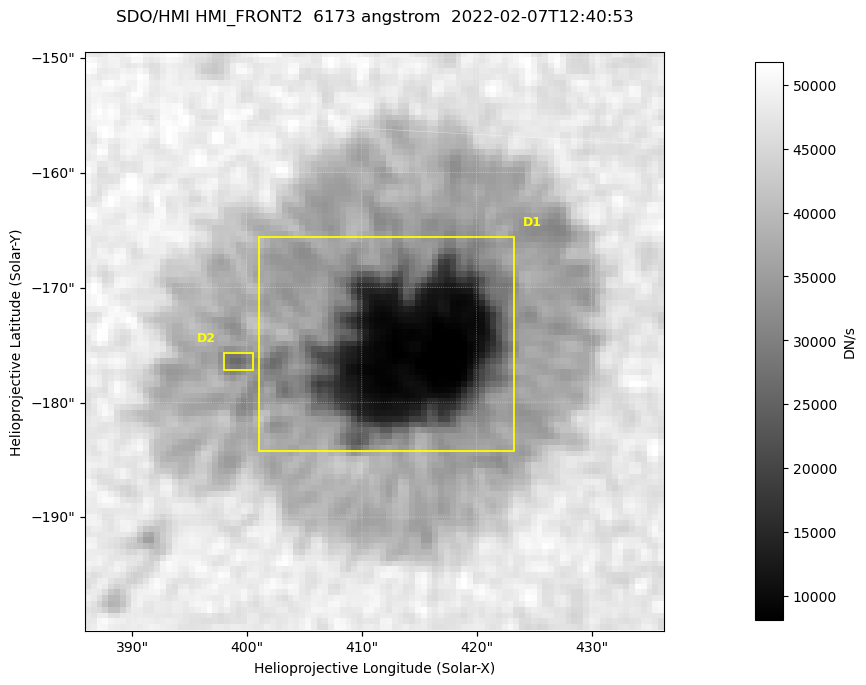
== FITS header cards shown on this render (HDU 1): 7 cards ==
TELESCOP= 'SDO/HMI '           / Telescope
INSTRUME= 'HMI_FRONT2'         / For HMI: HMI_SIDE1, HMI_FRONT2, or HMI_COMBINED
WAVELNTH=                6173. / [angstrom] Wavelength
DATE-OBS= '2022-02-07T12:40:53.700' / [ISO] Observation date {DATE__OBS}
CTYPE1  = 'HPLN-TAN'           / CTYPE1: HPLN
CTYPE2  = 'HPLT-TAN'           / CTYPE2: HPLT
BUNIT   = 'DN/s    '           / Physical Units

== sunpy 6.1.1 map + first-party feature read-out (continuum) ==
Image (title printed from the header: SDO/HMI HMI_FRONT2  6173 angstrom  2022-02-07T12:40:53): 100 x 100 px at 0.504 arcsec/px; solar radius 973 arcsec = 1930 px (partial field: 0.1% of the solar disc is inside the frame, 100% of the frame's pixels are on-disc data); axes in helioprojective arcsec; data unit DN/s (BUNIT, on the colour bar)
Orientation: roll -0.0702 deg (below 1 deg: not rotated)
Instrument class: CONTINUUM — white-light / continuum photospheric image (CONTENT/OBS_TYPE)
Dark features (sunspots / pores): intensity divided by the frame's on-disc median (partial field: no limb-darkening profile); reference = the frame's on-disc median (the 8%-of-disc-diameter window exceeds this field); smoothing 3 px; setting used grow <= 0.7, no closing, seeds <= 0.7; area >= 9 px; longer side >= 3 px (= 1.5 arcsec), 3 px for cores <= 0.7; partial field; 2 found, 2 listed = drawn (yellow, D1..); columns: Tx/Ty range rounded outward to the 2 arcsec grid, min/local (2 s.f., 1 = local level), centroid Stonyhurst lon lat
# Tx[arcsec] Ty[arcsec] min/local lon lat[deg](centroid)
D1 400..424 -186..-164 0.16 +26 -16
D2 398..402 -178..-174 0.62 +25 -16